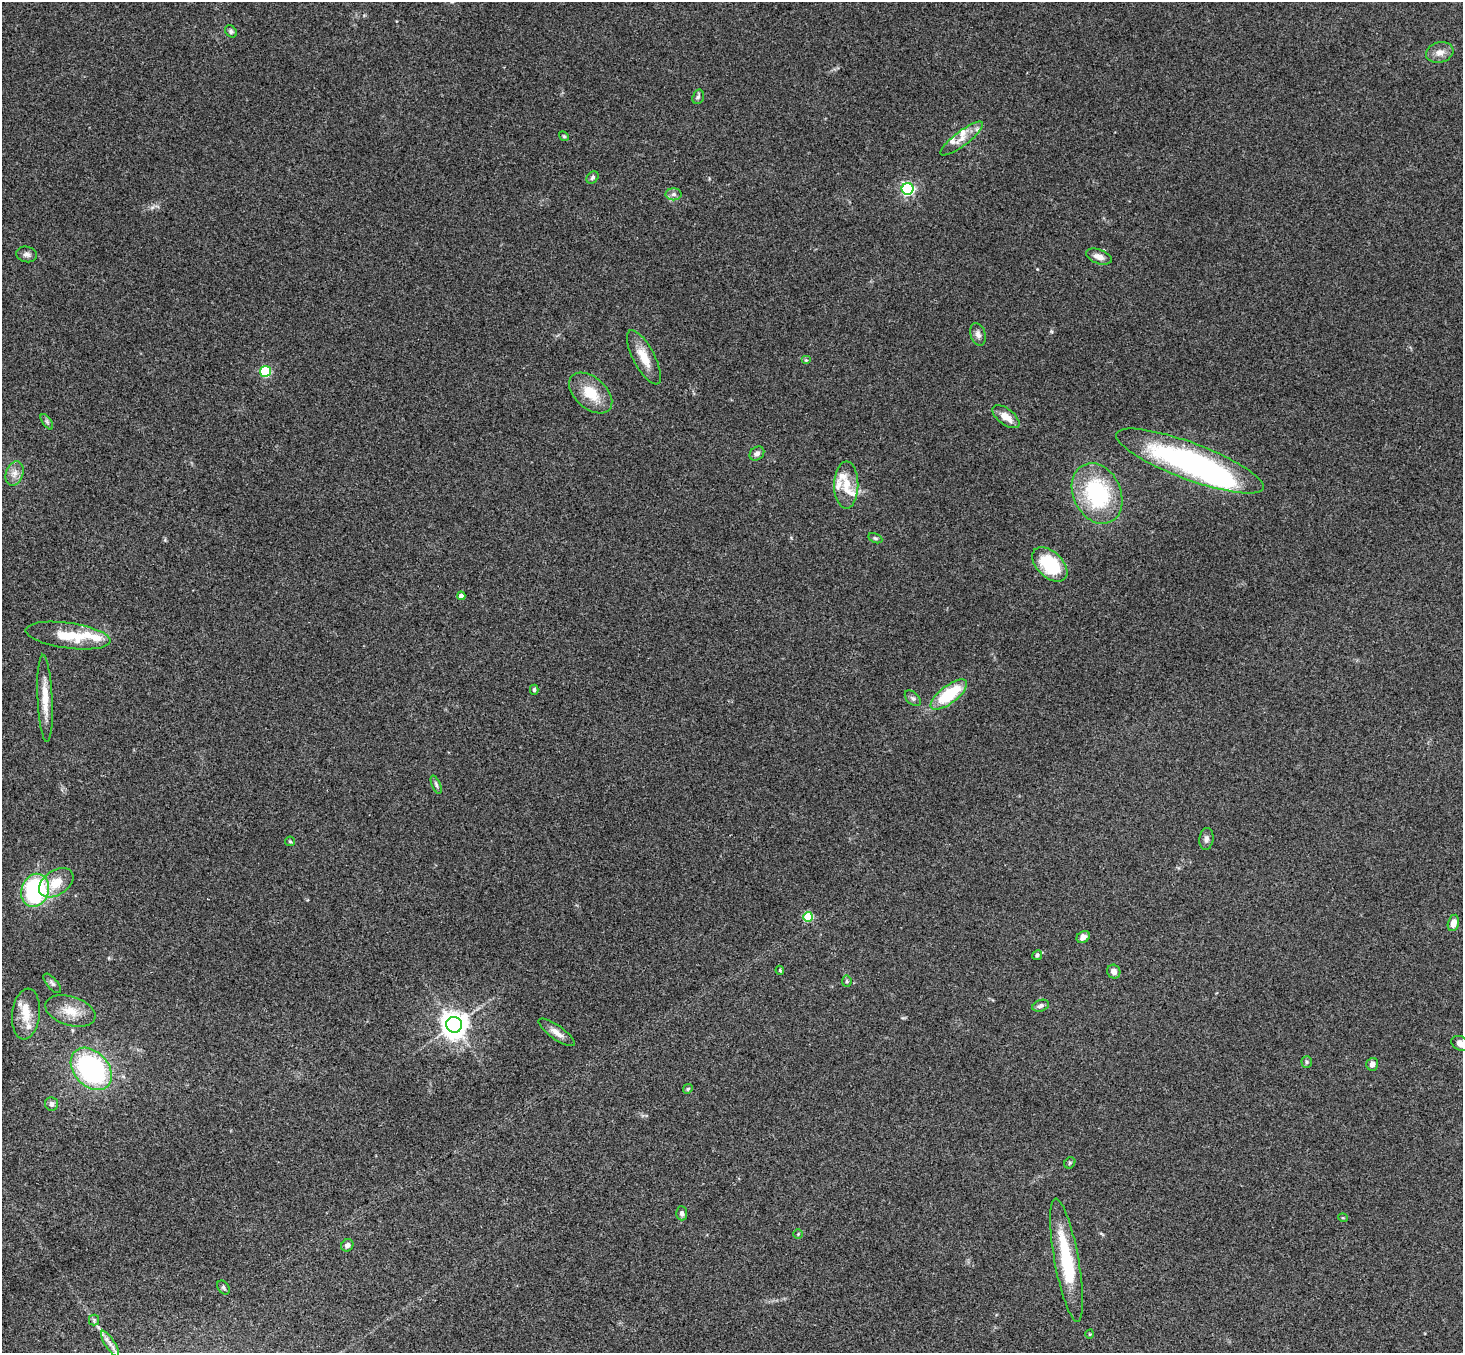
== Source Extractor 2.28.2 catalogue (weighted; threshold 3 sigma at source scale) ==
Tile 7 of 4 x 4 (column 3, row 2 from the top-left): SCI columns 2974-4434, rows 3032-4382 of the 5945 x 5927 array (HDU 1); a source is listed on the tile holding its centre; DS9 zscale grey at full resolution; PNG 1465 x 1355 px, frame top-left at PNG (2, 2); each listed source drawn as its Kron ellipse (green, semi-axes under 4 px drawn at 4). Shown black and unused: <1% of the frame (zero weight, under 3 of 4 exposures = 6% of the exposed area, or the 3 px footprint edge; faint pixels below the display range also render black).
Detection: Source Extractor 2.28.2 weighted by HDU 2 'WHT'; one run over the whole footprint, this tile lists its part. Background 0.215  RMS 0.0084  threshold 0.0377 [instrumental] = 3 sigma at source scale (4.5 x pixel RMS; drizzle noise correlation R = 1.50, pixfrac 1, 0.05/0.05 arcsec/px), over >= 5 px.
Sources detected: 74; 1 inside a brighter object's white glare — neither listed nor drawn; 9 inside a brighter listed object's ellipse — not listed separately; the other 64 listed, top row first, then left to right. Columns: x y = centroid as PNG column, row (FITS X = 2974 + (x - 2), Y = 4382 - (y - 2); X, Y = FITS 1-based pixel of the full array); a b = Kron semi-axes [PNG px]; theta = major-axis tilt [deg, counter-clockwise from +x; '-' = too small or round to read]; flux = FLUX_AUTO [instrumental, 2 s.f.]
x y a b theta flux
231 31 7 5 -51 1.8
1440 52 14 10 15 6.4
698 97 7 5 72 1.9
564 136 5 4 - 1.1
962 139 26 7 37 9.1
593 177 7 5 47 1.7
908 189 6 6 - 170
674 194 8 6 0 2.6
27 254 10 7 -12 3.2
1099 257 13 7 -20 5.4
978 334 11 7 -73 3.8
644 357 30 10 -62 15
806 360 5 4 - 1.1
265 371 5 5 - 67
591 393 25 15 -41 21
1006 417 16 8 -37 9.1
47 422 9 4 -55 1.6
757 454 8 6 42 3
1190 461 78 18 -20 200
14 473 12 8 71 5.7
846 485 23 12 90 14
1097 493 31 24 -65 83
875 538 7 4 -25 1.5
1050 564 21 13 -44 49
461 596 4 4 - 4.5
68 636 43 12 -8 28
534 690 5 4 - 1.4
949 695 22 8 37 44
45 698 44 7 -87 16
913 698 9 6 -44 2.4
436 785 9 4 -67 2
1206 839 11 7 83 3
290 841 5 4 - 1.1
56 883 19 12 33 17
35 890 17 13 70 130
808 917 5 5 - 43
1453 923 8 5 77 6.7
1083 937 7 5 35 4.6
1037 955 5 4 - 2
780 970 4 3 - 0.86
1114 972 7 6 - 4.6
847 981 5 5 - 1.2
52 983 12 5 -49 2.3
1041 1006 9 5 20 2.8
70 1011 26 14 -18 17
26 1014 25 14 83 16
454 1025 8 8 - 990
557 1032 22 7 -35 6.3
1461 1043 10 7 -28 4.9
1307 1062 6 5 - 1.4
1372 1064 6 6 - 4.4
91 1069 24 17 -48 140
688 1089 5 4 - 1
52 1104 7 6 - 2.9
1070 1163 6 5 - 1.2
682 1213 7 5 -87 2.7
1343 1218 5 3 - 0.74
798 1234 4 4 - 0.87
347 1245 6 5 - 3.1
1067 1260 62 12 -80 54
223 1287 7 5 -53 1.8
94 1320 5 5 - 1.4
1090 1334 5 3 - 0.68
110 1344 15 5 -58 4.5
Isophote crosses this tile's border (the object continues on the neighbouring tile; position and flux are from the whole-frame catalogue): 1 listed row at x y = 1461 1043